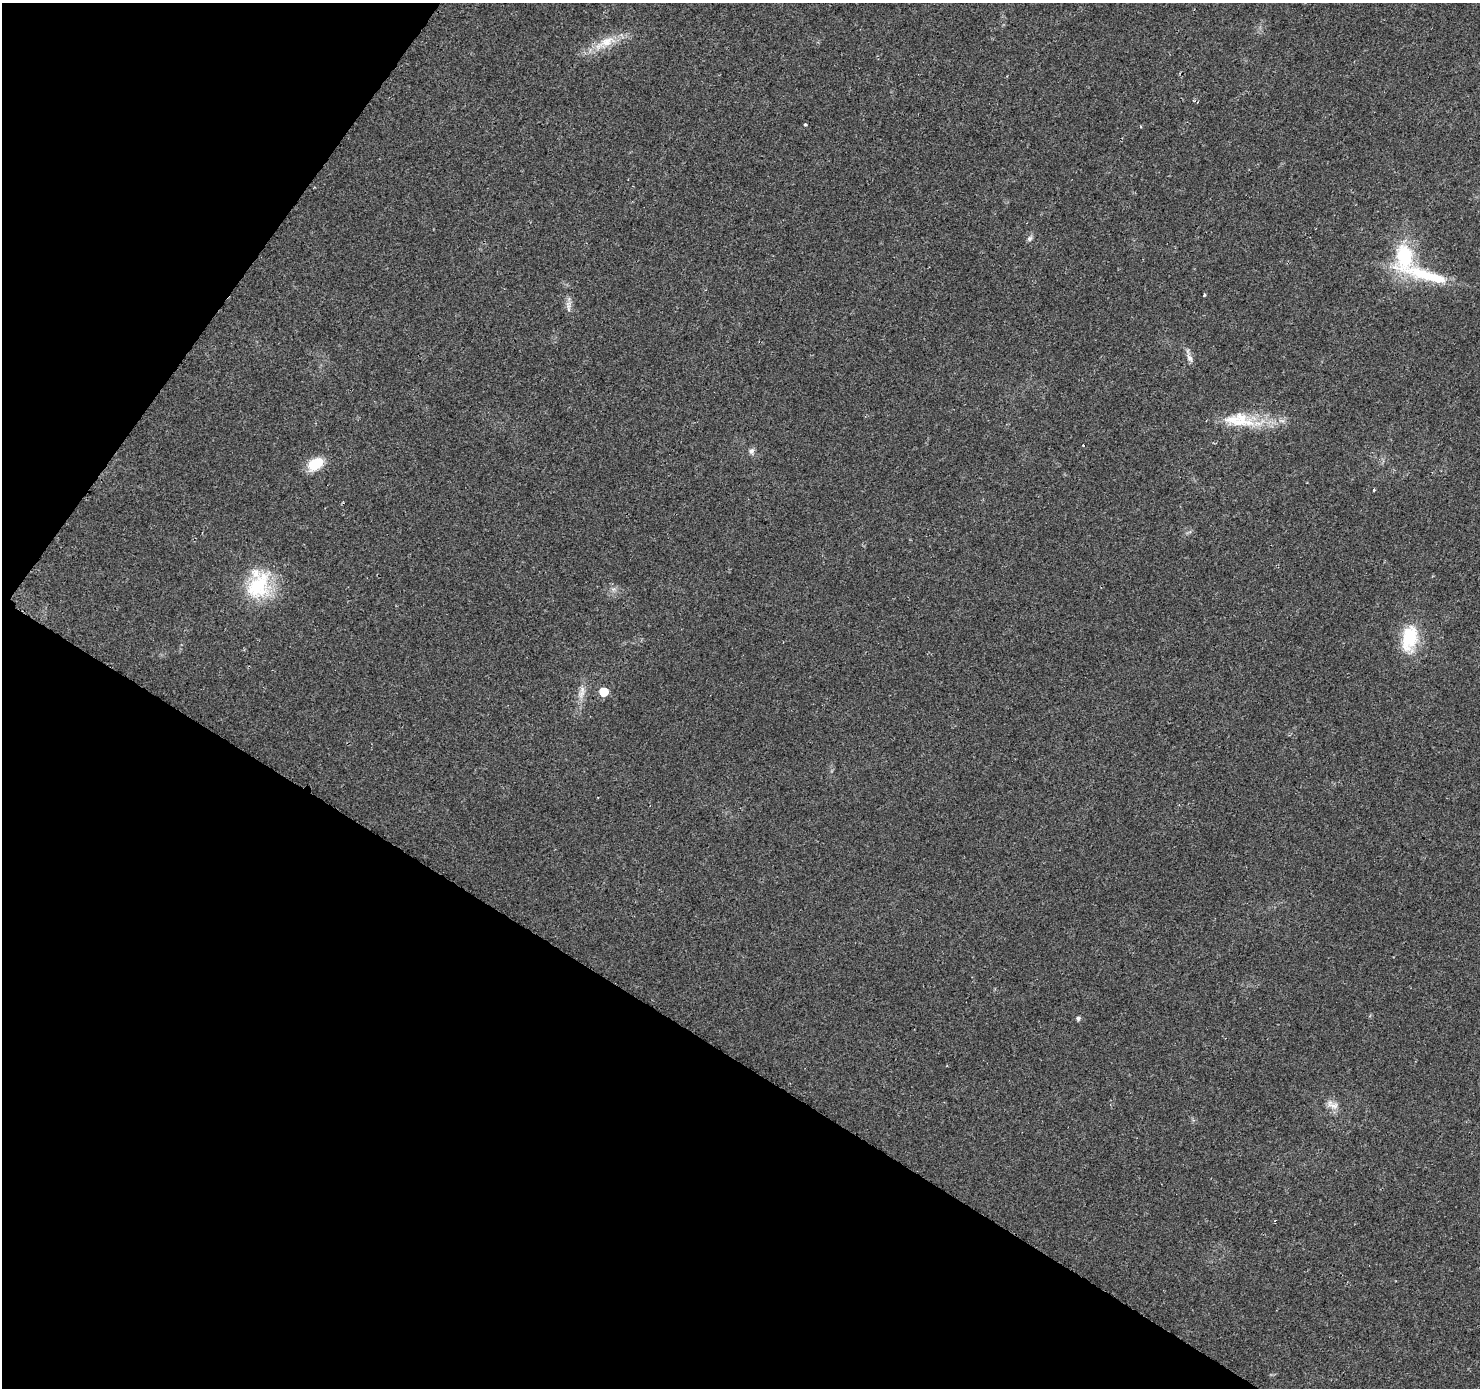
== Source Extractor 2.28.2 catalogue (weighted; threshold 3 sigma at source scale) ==
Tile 9 of 4 x 4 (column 1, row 3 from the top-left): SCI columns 19-1496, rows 1647-3032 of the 5937 x 5994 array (HDU 1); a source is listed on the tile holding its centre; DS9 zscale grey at full resolution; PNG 1482 x 1390 px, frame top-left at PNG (2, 3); no overlay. Shown black and unused: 31% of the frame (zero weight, under 2 of 3 exposures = <1% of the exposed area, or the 3 px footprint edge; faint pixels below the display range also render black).
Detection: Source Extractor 2.28.2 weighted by HDU 2 'WHT'; one run over the whole footprint, this tile lists its part. Background 0.0277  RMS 0.0055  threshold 0.0247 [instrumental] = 3 sigma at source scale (4.5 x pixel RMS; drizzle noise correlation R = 1.50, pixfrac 1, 0.0396/0.0396 arcsec/px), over >= 5 px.
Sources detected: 21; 1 inside a brighter object's white glare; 2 cosmic-ray / hot-pixel residue — not listed; the other 18 listed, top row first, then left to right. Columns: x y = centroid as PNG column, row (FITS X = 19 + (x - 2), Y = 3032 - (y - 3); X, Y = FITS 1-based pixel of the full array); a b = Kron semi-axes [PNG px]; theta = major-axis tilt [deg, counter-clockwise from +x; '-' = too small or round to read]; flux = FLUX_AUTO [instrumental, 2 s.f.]
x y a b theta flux
605 42 38 11 25 13
805 124 3 3 - 0.89
1030 239 8 6 47 1.5
1404 257 42 24 -80 41
1433 277 43 12 -15 20
1204 295 4 3 - 0.92
568 306 20 6 -87 2.9
1190 358 11 7 -59 2.5
1241 419 37 22 -17 22
751 451 9 7 56 1.8
315 464 19 12 34 12
1374 490 4 3 - 0.52
258 585 40 29 56 34
1409 638 35 19 80 24
604 692 6 5 - 19
582 693 21 7 75 4.8
1078 1018 5 4 - 1.5
1333 1105 16 8 -4 3.9